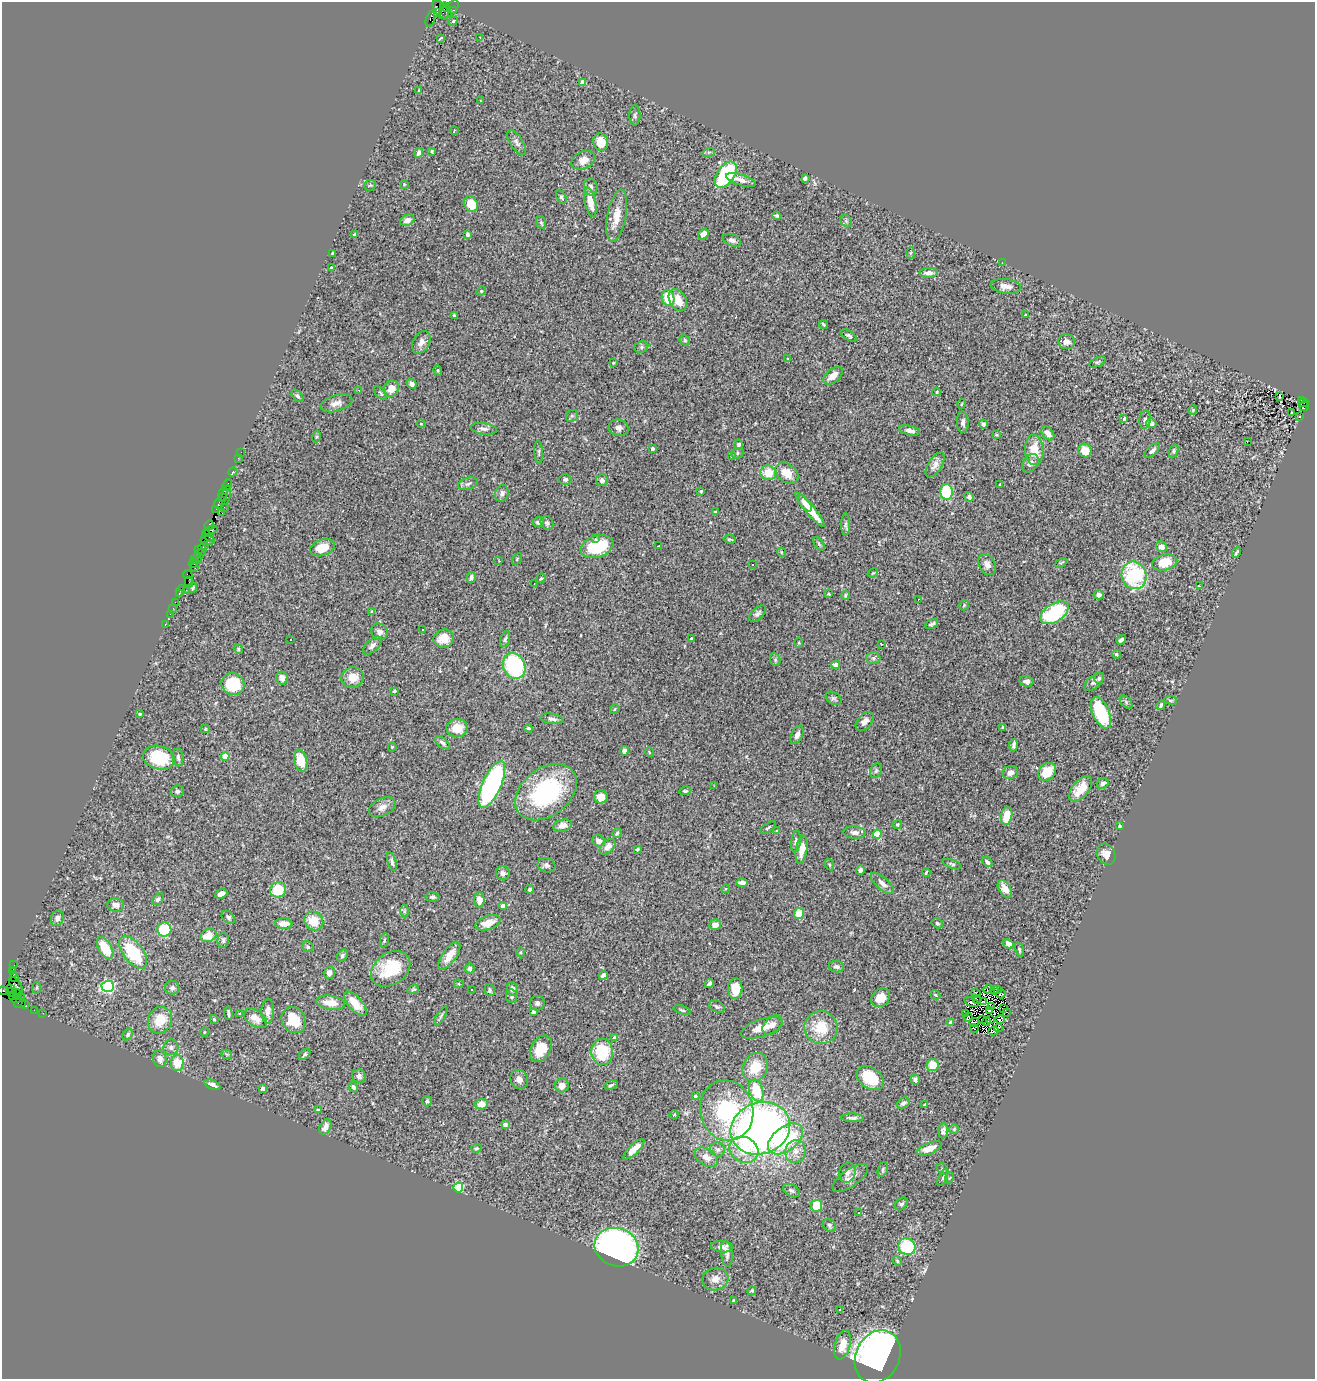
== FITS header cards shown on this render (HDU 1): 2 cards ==
NAXIS1  =                 1313
NAXIS2  =                 1377

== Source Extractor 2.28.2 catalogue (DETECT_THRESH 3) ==
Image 1313 x 1377 px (HDU 1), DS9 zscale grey, 1 PNG px = 1 image px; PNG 1317 x 1381 px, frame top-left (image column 1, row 1377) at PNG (2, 2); each listed source drawn as its Kron ellipse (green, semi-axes under 4 px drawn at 4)
Background 1.39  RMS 0.07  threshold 0.21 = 3 sigma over >= 5 px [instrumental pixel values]
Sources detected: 437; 4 with non-positive FLUX_AUTO (blend fragments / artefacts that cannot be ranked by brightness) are neither listed nor drawn; the other 433 listed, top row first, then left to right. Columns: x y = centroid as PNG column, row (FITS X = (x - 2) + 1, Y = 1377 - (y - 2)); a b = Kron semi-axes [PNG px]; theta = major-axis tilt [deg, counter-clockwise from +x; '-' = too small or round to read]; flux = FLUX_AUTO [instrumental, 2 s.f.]
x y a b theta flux
445 7 5 3 - 290
441 10 11 5 -49 550
449 10 12 6 41 270
454 10 3 2 - 52
437 12 3 3 - 180
430 19 8 3 74 440
453 21 5 4 - 5.6
480 37 3 2 - 3.3
440 38 4 2 - 5.9
582 82 4 4 - 56
419 90 4 3 - 5.5
480 101 3 3 - 8.3
635 115 10 5 88 9.8
454 130 3 2 - 6.3
517 142 14 6 -57 18
601 142 9 7 -76 78
432 151 3 3 - 5.4
709 152 6 4 18 6.6
419 153 5 4 - 14
583 160 12 8 25 43
726 175 14 8 56 390
805 178 4 3 - 20
741 180 15 5 -17 28
404 184 4 3 - 3.7
370 185 6 5 - 6.5
591 187 8 6 -81 16
561 197 7 4 -62 9.2
590 202 15 5 -77 64
471 204 8 6 -53 100
617 216 26 9 80 68
777 216 4 4 - 7.4
407 220 7 5 23 31
846 221 7 5 -47 9.1
541 223 6 5 - 7.2
467 234 3 3 - 12
703 234 6 4 52 25
355 235 3 3 - 20
732 240 9 5 -22 16
332 253 3 2 - 4.7
910 253 6 4 86 5.8
1002 262 2 2 - 2.4
331 268 3 3 - 4.1
929 273 9 5 1 26
1006 286 15 7 -7 30
481 291 5 4 - 6
668 298 8 6 -72 130
678 300 12 8 -61 64
454 315 4 3 - 7
1025 315 3 3 - 5.5
823 324 4 3 - 6.5
849 336 9 4 -32 10
685 340 6 4 -48 7.3
421 342 12 8 62 28
1067 342 8 7 - 27
641 347 7 5 25 9.6
788 359 3 2 - 3
1098 362 8 4 26 8.5
613 363 3 2 - 3.7
438 370 5 4 - 6.4
833 376 11 6 40 47
412 384 5 4 - 20
391 389 8 7 - 52
359 390 3 2 - 9.8
937 392 4 4 - 5
381 393 8 4 -45 8
297 396 7 4 -46 8.9
1279 397 4 2 - 1.2
1301 400 2 2 - 110
336 403 16 8 16 31
1304 403 5 3 - 140
962 404 5 3 - 3.8
1304 406 5 4 - 310
1193 410 5 4 - 4.6
1292 413 3 2 - 8.3
572 416 6 5 - 8.6
1300 417 3 3 - 13
1124 419 4 3 - 13
1145 420 9 5 85 14
963 422 11 6 -88 19
1151 423 5 4 - 24
421 424 4 3 - 3.4
983 424 4 3 - 12
618 428 10 8 -13 21
484 429 13 5 -8 17
910 430 10 4 -11 20
1048 433 8 5 -52 30
996 435 4 3 - 4.8
316 437 5 3 - 4.9
1247 442 3 2 - 8.7
739 445 5 4 - 11
652 449 3 3 - 16
1034 450 15 9 -86 92
1085 451 7 6 - 69
1152 451 10 4 43 14
1174 451 6 4 65 7.9
241 452 2 2 - 6.1
539 452 11 3 -86 7.5
737 453 6 5 - 8.4
731 456 3 2 - 3.6
238 458 2 2 - 11
1030 463 10 7 52 19
935 465 14 7 58 26
233 472 4 3 - 140
768 473 8 7 - 91
787 473 13 9 -39 74
565 479 6 5 - 8.2
602 480 6 6 - 16
468 484 10 6 18 14
227 485 6 3 63 98
1000 485 3 2 - 4.8
701 491 3 3 - 4.5
947 492 8 6 -89 290
502 493 8 6 72 17
223 494 7 3 74 110
226 495 10 2 76 26
222 497 3 2 - 81
969 497 5 5 - 14
219 503 5 3 - 91
805 503 10 5 -50 27
224 507 2 2 - 34
216 509 2 2 - 44
810 510 22 5 -50 78
715 512 3 3 - 7
222 513 4 2 - 94
539 522 5 5 - 18
547 523 7 6 - 11
845 524 12 4 90 12
209 525 5 3 - 150
211 530 7 3 21 140
208 536 7 3 -44 130
595 538 3 2 - 6.4
730 539 6 3 -10 6.1
208 540 7 4 -9 480
819 544 8 4 -55 7.1
205 545 3 2 - 83
597 546 17 11 19 210
659 546 2 2 - 2.8
1161 547 6 5 - 33
322 548 13 8 19 81
199 549 3 3 - 99
202 550 6 2 89 88
781 552 5 3 - 4.5
1236 553 6 3 61 8.4
198 556 8 4 52 330
194 559 4 2 - 83
517 559 6 3 56 5.3
198 561 3 2 - 130
499 561 3 2 - 3.1
1165 562 13 7 13 110
1061 563 6 4 28 5.9
193 564 4 2 - 60
753 564 3 3 - 30
987 565 11 8 -60 27
195 568 3 2 - 46
873 573 5 3 - 4.2
188 574 5 2 - 10
1134 575 14 12 -70 430
471 578 5 4 - 18
541 578 5 3 - 5.9
189 582 5 2 - 120
534 584 2 2 - 3
1199 586 3 2 - 4.7
193 588 5 4 - 6.4
186 590 2 2 - 32
180 591 6 3 60 140
179 594 3 3 - 71
829 594 4 3 - 3.8
845 595 5 3 - 5.7
1099 595 5 4 - 16
918 599 3 2 - 4.4
175 602 2 2 - 54
964 605 6 3 58 4.8
173 608 2 2 - 20
372 612 4 3 - 11
758 613 10 5 42 14
1055 613 16 9 34 390
170 614 2 2 - 42
165 624 3 2 - 45
931 624 7 4 25 11
422 630 3 2 - 12
379 632 9 7 -53 19
444 638 10 9 - 74
505 639 8 4 73 10
691 639 3 3 - 5.5
291 640 3 3 - 16
1121 640 5 3 - 14
799 643 5 3 - 4.6
881 644 3 2 - 3.5
372 645 11 6 44 18
238 649 5 4 - 6
1116 654 4 3 - 6.3
873 658 7 6 - 12
775 660 6 5 - 8.9
836 665 4 4 - 52
514 666 13 10 -65 480
352 677 11 10 - 67
282 678 7 5 -74 25
1099 678 5 4 - 7.6
1026 681 7 5 -12 22
1094 682 12 6 42 18
233 684 11 11 - 200
394 691 3 3 - 5.2
833 698 8 6 -29 11
1171 700 6 3 -9 6
1126 702 8 4 -48 9.4
1161 705 5 3 - 7.4
615 709 5 4 - 4.8
1101 713 17 8 -66 300
140 714 3 3 - 4.4
552 719 11 5 -10 17
865 722 11 6 49 29
1003 727 4 3 - 5.7
457 728 11 9 2 62
529 728 4 3 - 5.1
205 729 4 4 - 6
797 735 10 5 65 23
442 743 9 4 -39 12
1014 745 6 3 85 12
392 747 4 4 - 5.5
624 751 4 4 - 15
649 752 5 4 - 4.6
225 756 4 4 - 110
159 757 16 11 -15 240
178 757 9 5 -83 16
301 761 11 6 -77 92
876 771 7 5 68 9
1010 772 8 6 22 30
1047 772 10 8 47 89
492 784 25 9 66 870
1103 784 6 5 - 11
714 786 3 2 - 5.2
1081 789 15 8 51 80
177 791 6 5 - 13
685 791 6 4 8 7.4
546 792 34 23 38 520
601 797 7 6 - 44
382 807 14 8 26 32
1007 816 9 5 79 88
897 824 4 4 - 9
562 826 9 6 15 34
1119 826 3 3 - 6.4
768 828 9 3 34 6.8
776 831 3 2 - 3.2
854 832 11 6 -4 21
617 833 5 4 - 7.6
877 834 4 4 - 170
599 841 6 5 - 24
796 841 10 4 83 12
607 847 9 5 43 37
637 849 3 3 - 7.2
802 850 14 5 82 52
1106 854 11 9 -62 36
392 862 10 3 -75 12
987 862 6 4 -44 12
829 864 6 4 -59 5.2
952 864 10 4 -19 7.9
546 865 9 7 -18 14
860 870 4 4 - 14
926 872 4 2 - 5.4
503 873 7 6 - 19
742 882 6 4 0 24
882 883 14 6 -41 28
530 889 4 3 - 12
725 889 4 3 - 3.8
1005 889 9 6 -57 43
278 890 8 7 - 130
221 894 6 4 22 31
432 897 7 5 -5 9.8
158 899 7 4 45 12
479 900 8 5 -88 30
116 905 8 7 - 24
503 906 4 4 - 56
404 911 6 4 89 5.8
799 913 5 5 - 120
228 917 7 5 -43 11
57 918 8 6 67 20
314 921 10 9 - 89
488 923 13 7 18 57
937 923 6 4 -30 6.7
284 924 9 5 -2 45
715 925 6 5 - 32
164 930 7 7 - 210
209 935 8 6 20 71
223 940 7 6 - 12
384 940 7 3 82 6.9
1008 944 5 4 - 29
308 947 6 5 - 9.3
105 948 12 6 -59 130
1019 950 7 4 -73 7
133 952 19 10 -54 250
521 952 5 3 - 5.2
342 956 6 5 - 11
449 956 16 6 54 58
14 965 2 2 - 16
836 967 8 5 -7 14
469 968 5 5 - 16
391 969 21 15 36 200
12 971 4 2 - 65
329 973 6 5 - 24
13 975 3 2 - 19
603 975 4 3 - 14
14 978 2 2 - 30
459 984 5 4 - 5.2
709 984 5 3 - 12
16 986 10 5 -60 360
108 986 6 5 - 690
37 988 6 3 82 4.9
172 988 7 6 - 15
11 989 3 2 - 48
413 989 6 4 19 6.5
512 989 7 5 -66 21
735 989 10 7 85 81
988 989 5 2 - 5.8
998 989 3 2 - 4.9
471 990 2 2 - 3.3
490 990 6 5 - 9.8
994 990 4 2 - 3.7
3 991 6 3 3 18
12 992 5 2 - 98
976 993 5 2 - 2.5
17 994 5 3 - 180
1001 994 5 2 - 5
935 995 5 4 - 4.7
512 996 7 5 -80 12
13 997 3 3 - 54
18 998 7 3 25 360
881 998 10 8 43 64
977 999 4 2 - 5.6
983 1001 3 2 - 3.5
971 1002 7 4 -22 3.5
20 1003 6 4 21 150
331 1003 14 7 -8 69
537 1003 7 7 - 15
25 1004 3 2 - 29
355 1004 15 7 -48 73
717 1007 8 5 -26 11
991 1007 3 2 - 5.6
1003 1009 3 2 - 3.1
34 1010 2 2 - 14
682 1010 9 4 -19 8.3
268 1011 12 6 87 28
989 1011 3 2 - 1.6
533 1012 4 3 - 14
1007 1012 3 2 - 5.5
43 1013 2 2 - 24
240 1013 4 2 - 3.4
228 1014 6 2 -86 8.6
966 1014 3 2 - 6.1
441 1016 10 3 60 9.7
968 1017 4 3 - 7.6
255 1018 13 8 -34 38
214 1019 4 3 - 7.2
990 1019 3 2 - 5.5
160 1020 14 12 63 100
294 1020 13 11 -59 130
982 1020 3 2 - 3.3
1000 1020 4 2 - 5.5
987 1021 3 2 - 4.8
974 1022 5 2 - 2.3
951 1023 4 4 - 37
772 1025 11 7 43 26
821 1027 16 16 - 130
762 1028 22 8 19 61
998 1028 4 3 - 6.6
974 1029 4 2 - 8.1
994 1031 5 2 - 17
204 1032 4 3 - 3.4
128 1035 6 4 54 8.1
614 1038 4 4 - 23
171 1047 8 7 - 17
541 1049 14 9 61 100
602 1052 13 11 -86 200
227 1054 5 4 - 5.6
305 1054 7 4 44 8.4
160 1059 8 6 -75 24
177 1063 8 6 84 110
933 1065 6 6 - 96
755 1067 14 12 58 110
359 1076 7 6 - 19
870 1078 15 10 -34 160
519 1079 10 8 -61 26
915 1079 5 4 - 14
212 1085 8 4 -22 25
562 1085 7 6 - 32
611 1085 7 4 17 7.5
353 1087 5 4 - 10
263 1089 4 4 - 31
756 1091 11 7 -73 160
695 1096 3 3 - 6.7
427 1101 5 4 - 7.1
903 1103 7 5 32 14
481 1104 6 5 - 40
924 1105 3 3 - 4.4
318 1110 3 3 - 4.5
727 1110 30 26 -76 450
674 1115 4 3 - 3.4
852 1118 11 4 -2 14
505 1124 4 4 - 21
325 1127 8 5 60 35
760 1128 30 25 21 2700
954 1129 5 5 - 6.2
943 1131 7 5 85 15
785 1139 20 12 38 370
476 1148 5 4 - 6.8
929 1148 13 5 21 45
634 1149 14 5 44 52
718 1149 7 7 - 17
744 1150 15 12 -27 120
796 1151 11 10 - 43
706 1157 12 8 -30 38
883 1169 8 5 72 8.8
943 1169 6 4 -43 7.2
847 1173 10 8 74 22
943 1177 9 3 67 6.6
850 1178 21 8 35 39
949 1178 5 3 - 4.8
458 1187 5 5 - 340
791 1191 9 5 -30 12
901 1204 7 5 43 9.5
817 1206 6 5 - 120
858 1213 3 3 - 6.3
829 1225 7 6 - 11
907 1246 9 8 - 250
617 1247 22 19 -20 1700
722 1247 11 5 -5 26
727 1254 13 5 -84 20
897 1261 5 4 - 6.2
715 1279 13 11 16 40
752 1291 4 3 - 5.6
733 1300 3 3 - 5.8
839 1309 3 2 - 3.1
842 1345 15 7 75 66
878 1356 27 22 63 2900
At the frame edge (FLAGS 8, measured only in part): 1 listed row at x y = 3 991
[4 non-positive-flux detections neither listed nor drawn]